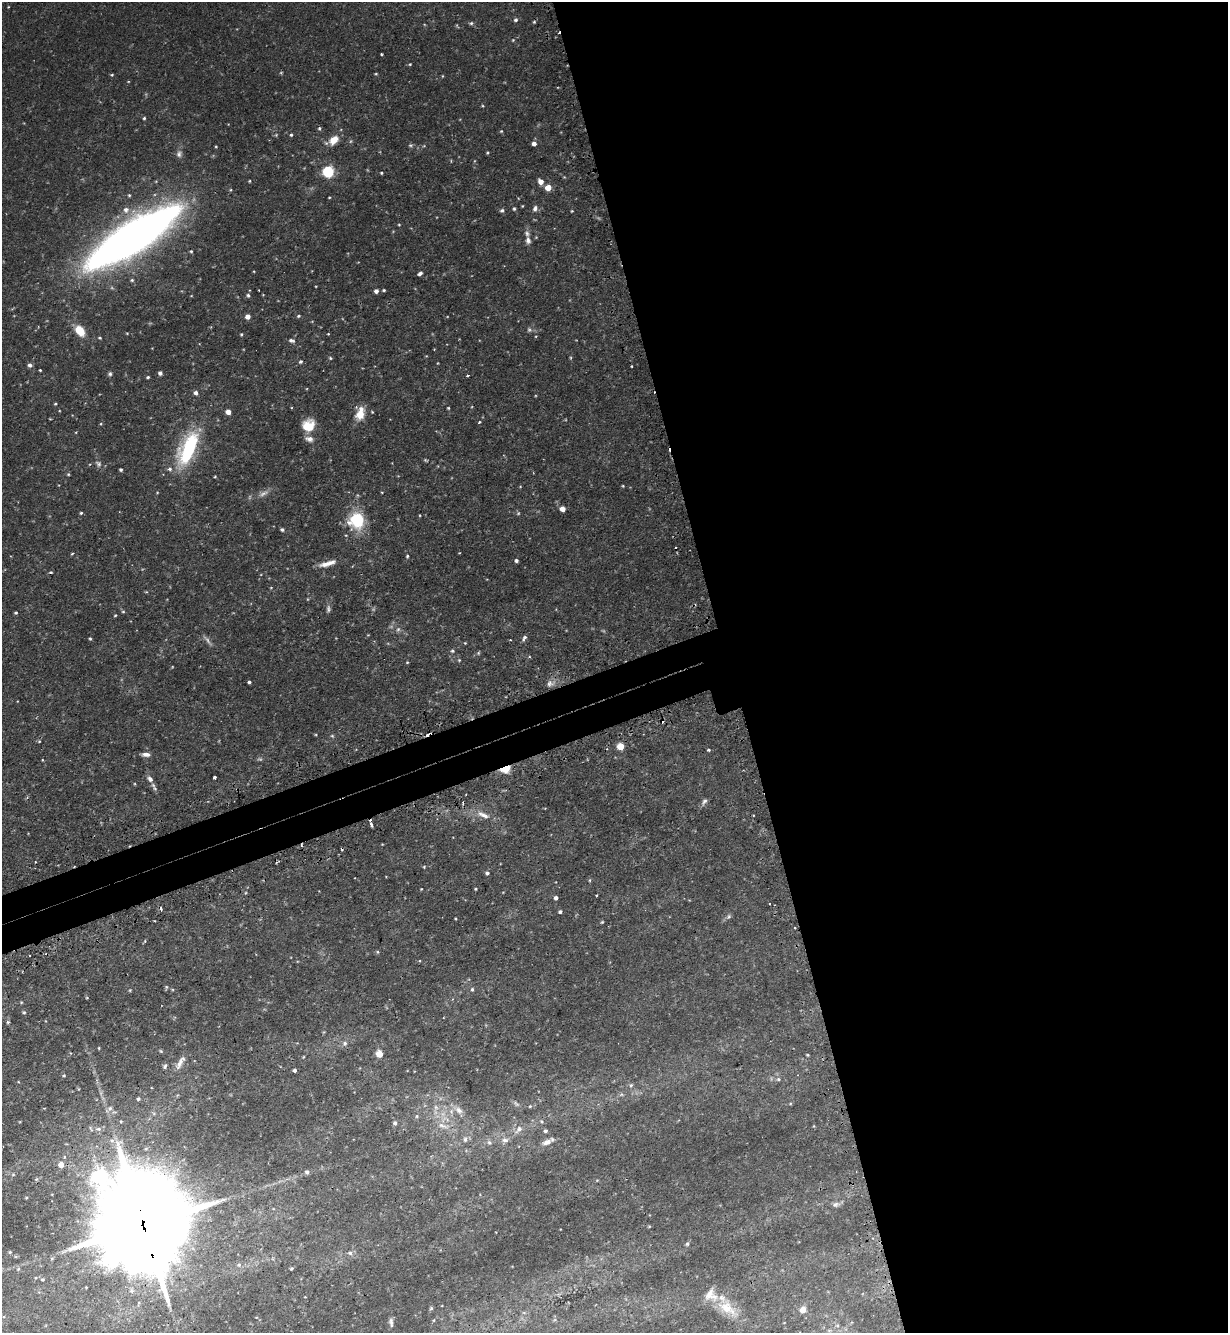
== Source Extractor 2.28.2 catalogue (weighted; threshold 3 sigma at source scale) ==
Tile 8 of 4 x 4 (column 4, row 2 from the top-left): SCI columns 3851-5076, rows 2698-4028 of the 5375 x 5396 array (HDU 1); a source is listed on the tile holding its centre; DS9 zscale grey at full resolution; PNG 1230 x 1335 px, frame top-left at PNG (2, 2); no overlay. Shown black and unused: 43% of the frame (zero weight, under 2 of 3 exposures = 5% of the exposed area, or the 3 px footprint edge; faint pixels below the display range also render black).
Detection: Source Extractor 2.28.2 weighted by HDU 2 'WHT'; one run over the whole footprint, this tile lists its part. Background 0.0663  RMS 0.0055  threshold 0.0247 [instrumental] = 3 sigma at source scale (4.5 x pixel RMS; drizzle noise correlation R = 1.50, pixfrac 1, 0.05/0.05 arcsec/px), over >= 5 px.
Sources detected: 234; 11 too faint to see at this stretch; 1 inside a brighter object's white glare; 9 cosmic-ray / hot-pixel residue — not listed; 5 inside a brighter listed object's ellipse — not listed separately; the other 208 listed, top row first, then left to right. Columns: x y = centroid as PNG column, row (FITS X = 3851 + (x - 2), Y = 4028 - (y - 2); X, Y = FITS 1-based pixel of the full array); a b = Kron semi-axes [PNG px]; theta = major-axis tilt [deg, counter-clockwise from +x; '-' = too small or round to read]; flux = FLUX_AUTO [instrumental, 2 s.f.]
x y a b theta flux
8 7 4 3 - 0.37
516 20 5 5 - 1.2
534 22 5 4 - 0.69
471 23 6 5 - 1.1
513 40 5 4 - 0.57
381 54 3 3 - 1
410 64 4 4 - 0.52
376 74 4 3 - 0.53
112 75 5 3 - 0.64
442 76 5 3 - 0.46
483 106 4 3 - 0.48
144 118 4 4 - 0.79
319 128 5 5 - 0.95
501 131 4 4 - 0.61
276 135 4 4 - 0.62
291 135 5 4 - 0.76
334 140 12 8 45 7.6
534 144 5 4 - 2.5
410 145 7 5 -6 0.96
487 153 3 3 - 0.59
179 154 10 8 80 2.3
328 172 6 5 - 64
381 173 4 3 - 0.65
564 177 4 4 - 0.44
249 181 3 3 - 0.57
541 182 6 5 - 3.8
548 188 5 5 - 8.5
129 195 4 3 - 0.64
329 197 3 2 - 0.47
522 206 3 3 - 0.42
535 208 8 6 69 2.1
514 209 5 4 - 0.75
126 210 8 8 - 3.1
502 210 5 5 - 1.3
572 211 3 3 - 0.5
399 225 4 4 - 0.46
133 237 78 22 33 530
528 240 10 7 -81 2.5
191 251 4 4 - 0.63
420 274 5 3 - 1.6
132 280 5 4 - 0.84
384 290 4 3 - 0.72
376 291 4 4 - 2.3
248 295 5 5 - 1
248 316 5 5 - 3.5
298 316 5 4 - 0.82
80 331 11 7 -50 12
127 333 4 4 - 0.39
241 334 4 4 - 0.69
328 334 3 3 - 0.43
100 338 5 4 - 0.61
291 340 8 5 -13 1.6
330 358 5 4 - 0.7
301 361 5 4 - 1.1
30 365 5 5 - 1.8
632 366 3 2 - 0.66
40 370 3 3 - 0.54
160 373 4 4 - 1.7
110 374 6 5 - 1.1
467 375 4 3 - 0.8
148 377 3 3 - 0.87
196 393 5 5 - 2.2
55 404 4 3 - 0.62
448 408 3 3 - 0.56
228 412 5 4 - 4.3
372 412 4 3 - 0.48
360 414 12 7 72 11
50 419 3 2 - 0.4
479 422 4 3 - 0.5
308 425 15 13 41 11
188 452 43 21 72 44
121 470 3 3 - 1
68 474 4 4 - 0.62
215 477 3 3 - 0.52
623 486 3 3 - 0.52
520 487 4 3 - 0.38
382 492 4 2 - 0.4
263 493 17 7 31 3.4
562 509 5 4 - 5
81 513 3 3 - 0.75
518 513 6 5 - 0.77
420 515 4 2 - 0.4
357 520 16 14 78 29
282 529 4 4 - 1
459 553 3 2 - 0.37
72 554 4 3 - 0.7
407 556 4 3 - 0.78
516 561 4 3 - 1.3
327 563 21 6 16 5.7
51 572 5 3 - 0.57
271 588 4 3 - 0.38
146 592 5 3 - 0.54
328 609 10 6 87 1.6
123 612 4 4 - 0.68
16 613 3 3 - 0.7
115 615 4 3 - 0.52
398 629 8 5 62 1.3
524 638 8 4 58 1.6
90 639 4 3 - 0.68
510 640 3 2 - 0.8
452 651 6 5 - 1.1
478 653 7 4 61 0.79
459 660 5 5 - 0.7
407 662 4 4 - 0.49
172 667 5 3 - 0.41
249 682 4 3 - 1.2
550 683 12 9 20 3.3
332 736 6 5 - 0.8
39 741 4 4 - 0.6
621 746 5 5 - 13
708 750 4 3 - 0.73
146 754 10 6 -3 2.7
42 760 4 3 - 0.39
506 768 5 4 - 46
215 777 3 3 - 2.6
150 779 10 6 -47 2.3
154 787 13 5 -59 1.6
466 794 2 2 - 0.41
704 801 11 6 56 1.9
483 815 21 8 -24 6
753 815 3 3 - 0.64
371 825 7 4 -75 3
302 845 4 2 - 0.61
424 867 4 4 - 0.53
487 873 4 4 - 1.2
386 877 3 2 - 0.36
355 878 2 2 - 0.41
590 880 5 3 - 0.6
421 889 3 2 - 0.38
475 889 3 2 - 0.53
245 893 5 3 - 0.44
596 895 3 2 - 0.92
556 898 4 4 - 1.9
769 903 2 2 - 0.54
161 908 4 3 - 1.5
560 912 4 3 - 1.1
729 916 8 6 46 1.3
455 919 3 2 - 0.45
602 922 4 3 - 0.57
794 928 3 2 - 0.96
144 941 6 3 56 0.59
377 952 6 4 -23 0.71
166 987 6 5 - 0.79
472 989 6 5 - 1
130 990 4 3 - 0.53
87 998 4 4 - 0.52
21 1002 5 4 - 0.59
24 1012 5 5 - 0.89
8 1022 5 4 - 0.86
345 1043 7 6 - 2
99 1048 4 3 - 0.49
161 1051 6 4 -37 0.67
379 1054 5 5 - 12
808 1055 4 3 - 0.62
303 1057 4 3 - 0.5
180 1062 21 7 58 4.1
165 1066 6 5 - 1.2
295 1070 4 3 - 1.3
64 1075 4 4 - 0.64
778 1079 7 5 -14 1.4
631 1085 7 5 73 1.1
621 1094 7 5 -15 1.1
138 1099 5 4 - 1
516 1104 11 5 -37 1.6
790 1104 5 3 - 0.54
530 1106 5 4 - 0.69
436 1107 9 7 -88 2.6
110 1108 10 6 49 2
458 1110 17 8 -40 4.6
417 1116 6 5 - 1
541 1121 6 4 -71 0.85
395 1123 6 6 - 1.4
443 1126 20 8 -16 6.2
814 1126 5 3 - 0.47
519 1129 13 7 43 4
545 1131 5 5 - 1.3
465 1139 10 7 83 2.2
505 1140 11 8 7 3.5
489 1142 8 7 - 1.8
547 1142 13 7 22 4.1
61 1165 6 6 - 5.3
307 1172 6 5 - 1.5
13 1174 6 5 - 0.99
99 1177 7 7 - 130
36 1179 6 5 - 1
597 1180 4 3 - 0.44
26 1198 4 4 - 0.6
836 1204 11 6 9 1.9
144 1224 53 23 -75 18000
649 1226 5 3 - 0.5
687 1244 5 4 - 1
10 1252 4 4 - 0.65
350 1253 7 6 - 1.7
52 1258 6 4 43 0.73
239 1265 7 5 21 1.4
292 1268 4 3 - 0.81
18 1269 6 5 - 0.83
36 1277 5 3 - 0.55
42 1279 6 5 - 0.88
431 1308 6 4 61 0.81
727 1308 34 17 -39 17
803 1310 8 7 - 4.3
524 1313 6 4 -1 0.9
434 1320 5 3 - 0.51
391 1322 10 4 -84 1.6
784 1323 4 3 - 0.35
837 1325 6 5 - 1.2
829 1330 7 4 0 1.1
Overlapping masked pixels (flux is a lower limit): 5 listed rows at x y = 133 237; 506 768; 302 845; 794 928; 144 1224
Isophote crosses this tile's border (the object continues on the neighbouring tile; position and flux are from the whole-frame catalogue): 1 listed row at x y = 144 1224